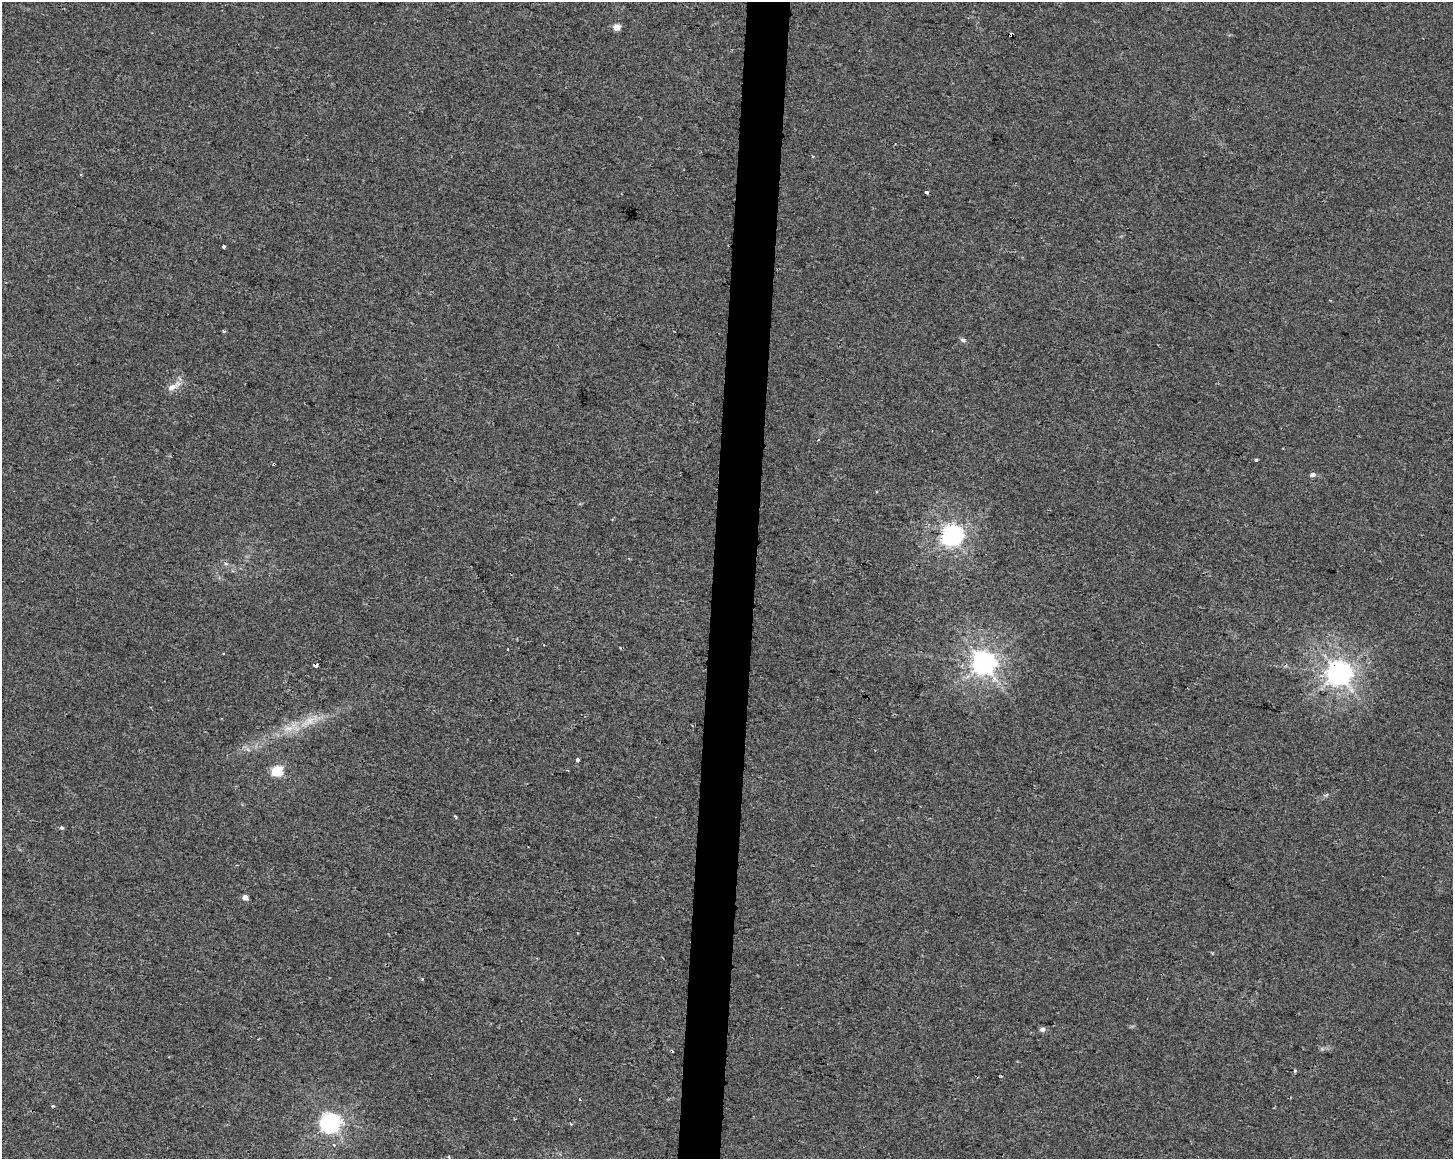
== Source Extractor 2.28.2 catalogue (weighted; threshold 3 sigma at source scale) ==
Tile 5 of 3 x 4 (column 2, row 2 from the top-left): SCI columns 1735-3185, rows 2315-3471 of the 4863 x 4635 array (HDU 1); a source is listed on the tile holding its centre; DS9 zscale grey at full resolution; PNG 1455 x 1161 px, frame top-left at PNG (2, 2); no overlay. Shown black and unused: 3% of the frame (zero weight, under 2 of 3 exposures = <1% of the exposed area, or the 3 px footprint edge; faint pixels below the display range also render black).
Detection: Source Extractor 2.28.2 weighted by HDU 2 'WHT'; one run over the whole footprint, this tile lists its part. Background 0.00708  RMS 0.0047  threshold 0.021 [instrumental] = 3 sigma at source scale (4.5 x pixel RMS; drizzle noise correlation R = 1.50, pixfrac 1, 0.0396/0.0396 arcsec/px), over >= 5 px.
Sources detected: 35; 1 cosmic-ray / hot-pixel residue — not listed; the other 34 listed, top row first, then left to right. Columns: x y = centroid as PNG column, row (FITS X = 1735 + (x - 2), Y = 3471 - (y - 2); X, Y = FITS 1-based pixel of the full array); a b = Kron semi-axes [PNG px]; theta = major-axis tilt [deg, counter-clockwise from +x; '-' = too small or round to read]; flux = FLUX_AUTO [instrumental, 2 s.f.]
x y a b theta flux
616 27 9 7 -4 2.6
1011 35 4 3 - 3.9
813 156 3 3 - 0.57
927 192 4 3 - 2.3
224 247 3 3 - 2.7
224 331 4 4 - 0.6
963 340 8 5 -15 1.1
173 386 23 8 32 4.3
818 440 3 3 - 0.49
1256 460 4 3 - 0.72
274 464 3 3 - 1.7
1312 475 5 4 - 2.1
952 535 8 7 - 260
226 564 6 4 -20 0.79
508 649 3 3 - 1.2
983 663 7 7 - 470
315 665 4 4 - 7.8
1339 673 8 8 - 500
309 721 18 10 32 6.7
288 728 14 9 5 5.1
578 760 3 3 - 3.1
277 771 5 5 - 43
1326 795 8 4 11 0.97
455 817 5 3 - 0.5
62 828 5 4 - 0.8
237 865 3 3 - 0.47
245 897 4 4 - 3.9
422 979 3 3 - 0.52
1043 1029 7 6 - 1.5
1295 1071 4 3 - 0.78
580 1100 3 2 - 0.65
330 1123 7 7 - 260
571 1124 3 2 - 1
334 1145 4 4 - 0.62
Overlapping masked pixels (flux is a lower limit): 4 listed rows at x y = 1011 35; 274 464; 315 665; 1339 673